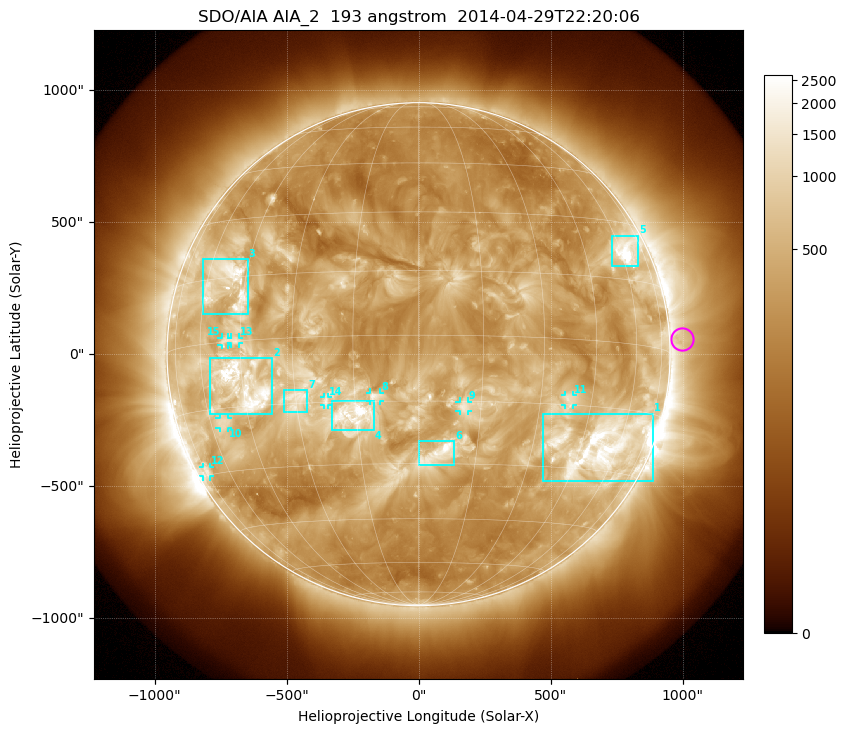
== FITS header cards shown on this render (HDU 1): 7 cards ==
TELESCOP= 'SDO/AIA'
INSTRUME= 'AIA_2'
WAVELNTH=                  193
WAVEUNIT= 'angstrom'
DATE-OBS= '2014-04-29T22:20:06.84'
CTYPE1  = 'HPLN-TAN'
CTYPE2  = 'HPLT-TAN'

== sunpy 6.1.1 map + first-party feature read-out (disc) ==
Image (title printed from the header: SDO/AIA AIA_2  193 angstrom  2014-04-29T22:20:06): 1024 x 1024 px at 2.4 arcsec/px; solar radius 953 arcsec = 397 px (full disc in frame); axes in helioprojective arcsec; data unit not stated in the header (colour bar unlabelled)
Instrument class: DISC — disc imager (sunpy class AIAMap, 193 A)
Bright regions (active regions / flare kernels): reference = the median radial profile (limb darkening/brightening removed); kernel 9 px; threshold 5 sigma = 811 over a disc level ~335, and >= 1.15x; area >= 12 px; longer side >= 10 px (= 24 arcsec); searched inside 0.97 R_sun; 15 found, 15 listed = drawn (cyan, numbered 1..; 8 of them under ~33 arcsec drawn as corner ticks so the feature stays visible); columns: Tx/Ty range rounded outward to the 5 arcsec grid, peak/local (2 s.f.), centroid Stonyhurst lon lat
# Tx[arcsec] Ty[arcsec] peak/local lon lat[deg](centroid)
1 470..890 -485..-225 13 +52 -24
2 -795..-555 -225..-15 13 -45 -10
3 -820..-645 150..360 9.8 -51 +14
4 -330..-170 -285..-175 10 -15 -18
5 735..835 330..450 12 +63 +22
6 0..135 -420..-325 5.2 +5 -27
7 -510..-420 -220..-135 4.2 -30 -14
8 -185..-145 -180..-145 4.8 -10 -14
9 155..190 -215..-180 3.8 +11 -16
10 -755..-720 -280..-240 4.7 -54 -18
11 555..585 -195..-155 3.8 +38 -14
12 -815..-790 -465..-425 3.9 -74 -29
13 -710..-680 40..65 4.6 -47 +0
14 -360..-340 -195..-160 2.9 -22 -15
15 -750..-720 35..65 4.3 -50 +0
Off-limb structures (1.02-1.3 R_sun): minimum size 162 px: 3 found; the strongest spans PA ~240..305 deg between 1.02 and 1.3 R_sun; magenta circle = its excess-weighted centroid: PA ~275 deg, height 1.05 R_sun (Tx ~1000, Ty ~55 arcsec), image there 1.6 x the reference